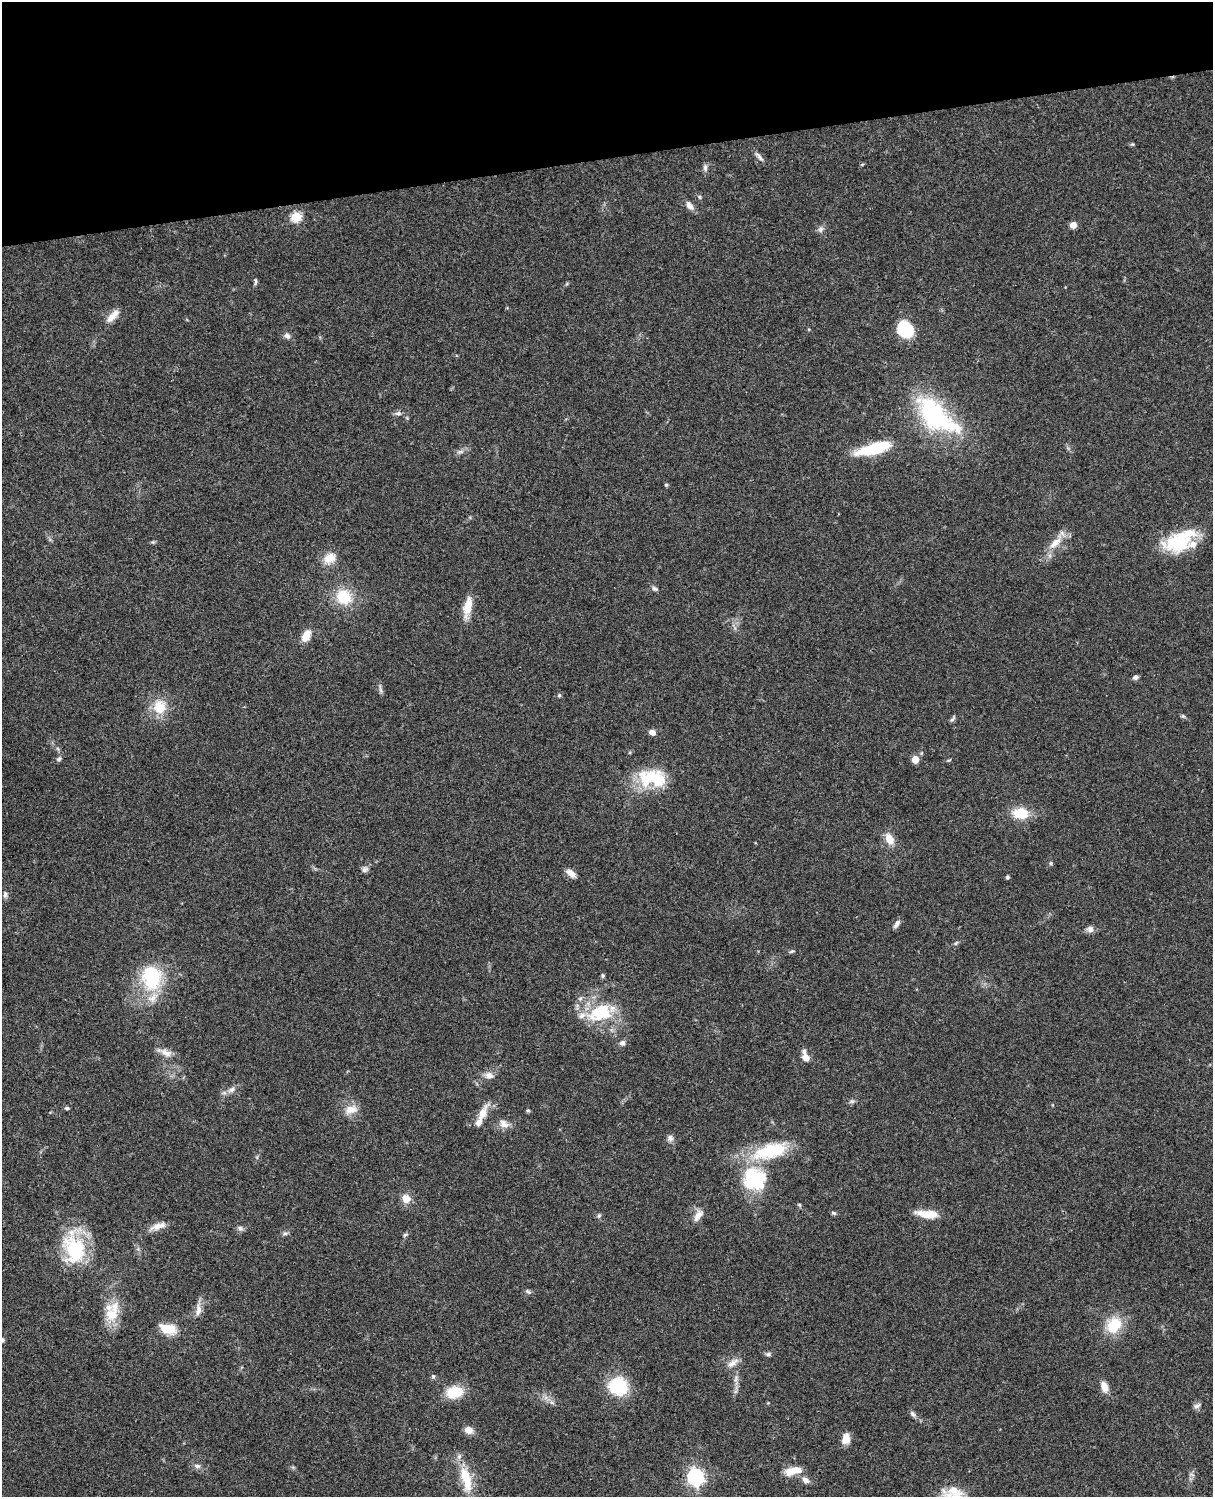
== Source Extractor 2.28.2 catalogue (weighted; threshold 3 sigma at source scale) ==
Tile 3 of 4 x 3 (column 3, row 1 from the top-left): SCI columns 2545-3755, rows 3269-4763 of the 5086 x 4928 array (HDU 1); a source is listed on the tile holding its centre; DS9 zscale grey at full resolution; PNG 1215 x 1499 px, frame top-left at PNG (2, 2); no overlay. Shown black and unused: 10% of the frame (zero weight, under 3 of 4 exposures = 6% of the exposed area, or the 3 px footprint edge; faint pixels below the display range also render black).
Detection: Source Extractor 2.28.2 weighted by HDU 2 'WHT'; one run over the whole footprint, this tile lists its part. Background 0.0782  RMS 0.0058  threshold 0.026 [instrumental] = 3 sigma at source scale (4.5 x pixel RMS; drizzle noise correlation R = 1.50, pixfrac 1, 0.05/0.05 arcsec/px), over >= 5 px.
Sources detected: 106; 3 inside a brighter object's white glare — not listed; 8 inside a brighter listed object's ellipse — not listed separately; the other 95 listed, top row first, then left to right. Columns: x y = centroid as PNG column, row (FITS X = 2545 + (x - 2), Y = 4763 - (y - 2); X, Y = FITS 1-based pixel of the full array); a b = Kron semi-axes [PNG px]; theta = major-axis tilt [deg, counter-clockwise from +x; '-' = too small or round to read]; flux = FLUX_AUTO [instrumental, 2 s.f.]
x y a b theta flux
759 157 16 5 -51 2.2
705 168 11 5 -84 1.8
690 206 12 7 -52 3.4
296 217 6 5 - 34
1073 225 6 6 - 4.5
821 229 9 6 64 1.9
255 281 10 4 84 1.2
113 316 21 8 45 5.1
905 329 17 14 -53 24
287 336 8 6 -32 2.2
398 413 9 6 2 1.7
933 414 57 32 -50 64
874 448 33 10 15 33
460 452 10 4 0 1.6
666 485 5 3 - 0.62
153 542 5 5 - 0.72
1178 542 35 22 12 31
1055 543 21 9 42 7.9
329 558 15 12 31 7.7
654 589 8 6 -24 1.4
344 597 15 14 - 19
468 607 25 9 78 9.4
306 636 14 9 58 6.6
1135 677 6 5 - 1.9
381 690 9 4 -71 1.3
559 695 5 4 - 0.86
160 707 20 18 81 13
1183 716 6 5 - 0.91
952 719 10 4 50 1.1
652 732 6 5 - 3.5
59 759 7 5 38 1.3
915 759 5 5 - 11
650 777 38 17 33 23
1021 813 14 10 -7 17
889 839 13 9 -60 7.1
1051 863 5 4 - 0.78
365 869 10 6 33 1.9
571 873 12 7 -40 4.1
1008 877 4 4 - 1.1
5 894 9 5 -86 1.5
897 924 12 5 55 2
1090 929 9 8 - 2.5
956 943 7 4 53 0.82
792 951 7 4 29 0.84
603 976 5 5 - 0.98
152 977 31 24 -82 36
602 1012 30 28 -75 30
622 1043 8 7 - 2
166 1053 17 9 -22 4.6
806 1058 8 7 - 3.8
489 1075 11 9 -17 3.5
231 1090 12 7 27 3
852 1101 6 5 - 1.2
67 1108 6 4 0 1.1
351 1110 16 10 13 6.6
528 1110 6 4 -1 0.68
482 1113 23 9 65 7.4
504 1124 15 10 -36 4
670 1138 10 7 -81 2
770 1151 47 19 15 32
753 1182 40 23 23 30
406 1198 10 9 - 5.6
834 1213 7 4 -26 0.98
928 1214 23 8 -6 11
698 1215 16 8 55 4.5
599 1216 6 5 - 0.97
158 1226 22 8 17 5
240 1228 8 6 -56 1.6
285 1233 7 4 0 1.1
405 1235 8 4 23 0.93
74 1248 42 27 -80 38
528 1292 9 5 -27 1.2
198 1310 20 8 83 4.4
112 1312 31 15 66 15
1114 1325 23 19 56 15
168 1329 18 10 -13 13
2 1340 8 6 -62 1.7
768 1354 8 5 11 1.3
732 1363 19 7 37 4
433 1376 6 5 - 0.92
736 1379 10 4 77 1.8
618 1386 17 15 -13 33
1104 1387 13 8 -71 5.2
454 1392 18 13 11 15
1197 1406 10 6 28 1.8
913 1414 10 6 -47 1.7
469 1430 9 8 - 4.5
846 1439 13 9 80 5.5
197 1466 9 6 -10 1.8
793 1471 21 9 12 8.2
1191 1474 7 4 -19 1
695 1477 7 7 - 180
466 1479 35 12 -76 17
806 1480 12 8 -30 2.8
954 1490 18 11 -23 6.8
Isophote crosses this tile's border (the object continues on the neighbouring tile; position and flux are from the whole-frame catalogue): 1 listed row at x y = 2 1340